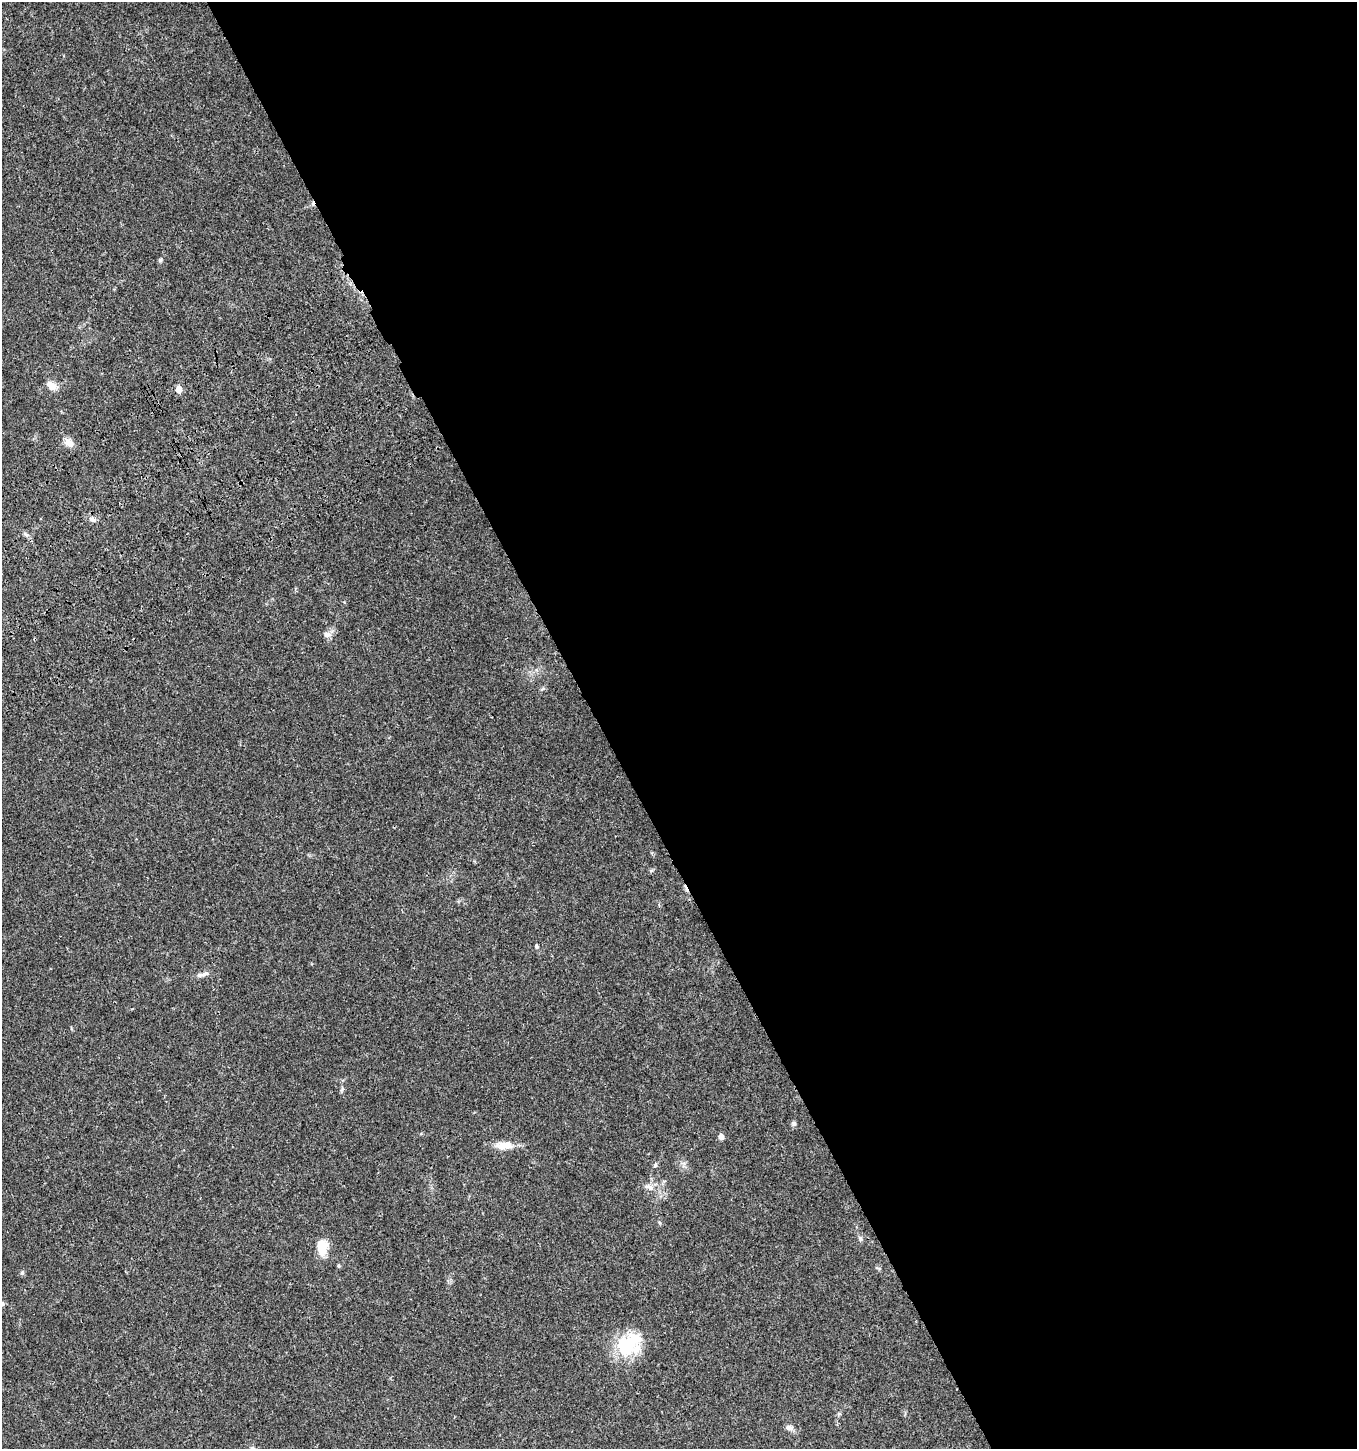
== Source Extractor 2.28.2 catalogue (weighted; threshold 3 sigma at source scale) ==
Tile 8 of 4 x 4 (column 4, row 2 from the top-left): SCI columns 4244-5598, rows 3004-4450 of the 5835 x 6003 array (HDU 1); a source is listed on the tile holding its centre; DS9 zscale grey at full resolution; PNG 1359 x 1451 px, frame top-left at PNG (2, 2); no overlay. Shown black and unused: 56% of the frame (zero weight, under 3 of 4 exposures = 6% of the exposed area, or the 3 px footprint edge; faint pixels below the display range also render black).
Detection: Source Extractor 2.28.2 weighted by HDU 2 'WHT'; one run over the whole footprint, this tile lists its part. Background 0.0364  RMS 0.0035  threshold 0.0156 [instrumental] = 3 sigma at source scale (4.5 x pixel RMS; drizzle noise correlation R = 1.50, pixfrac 1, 0.0396/0.0396 arcsec/px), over >= 5 px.
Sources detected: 24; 1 inside a brighter object's white glare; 1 cosmic-ray / hot-pixel residue — not listed; the other 22 listed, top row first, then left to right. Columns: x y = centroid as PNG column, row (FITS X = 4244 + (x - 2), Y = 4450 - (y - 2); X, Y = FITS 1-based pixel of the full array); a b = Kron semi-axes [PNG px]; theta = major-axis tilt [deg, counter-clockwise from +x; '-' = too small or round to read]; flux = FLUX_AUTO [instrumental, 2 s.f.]
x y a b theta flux
160 260 6 5 - 0.58
52 386 13 8 -45 2.9
179 389 5 4 - 5
69 443 12 9 -42 2.7
93 519 9 6 -49 1.2
26 534 9 3 -44 0.75
326 635 10 7 -23 1.5
651 871 6 4 19 0.47
536 946 5 4 - 0.63
204 974 14 6 15 1.5
794 1123 7 6 - 0.68
721 1137 5 4 - 2.6
504 1146 23 9 2 5.1
655 1165 7 4 60 0.57
649 1187 16 7 -20 2.3
860 1238 7 4 -88 0.66
322 1247 19 12 90 6.6
339 1266 5 4 - 0.47
22 1273 7 5 69 0.58
2 1304 6 5 - 0.64
626 1347 31 27 31 17
789 1428 11 6 -8 1.3
Isophote crosses this tile's border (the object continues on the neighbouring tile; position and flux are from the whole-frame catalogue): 1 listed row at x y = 2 1304